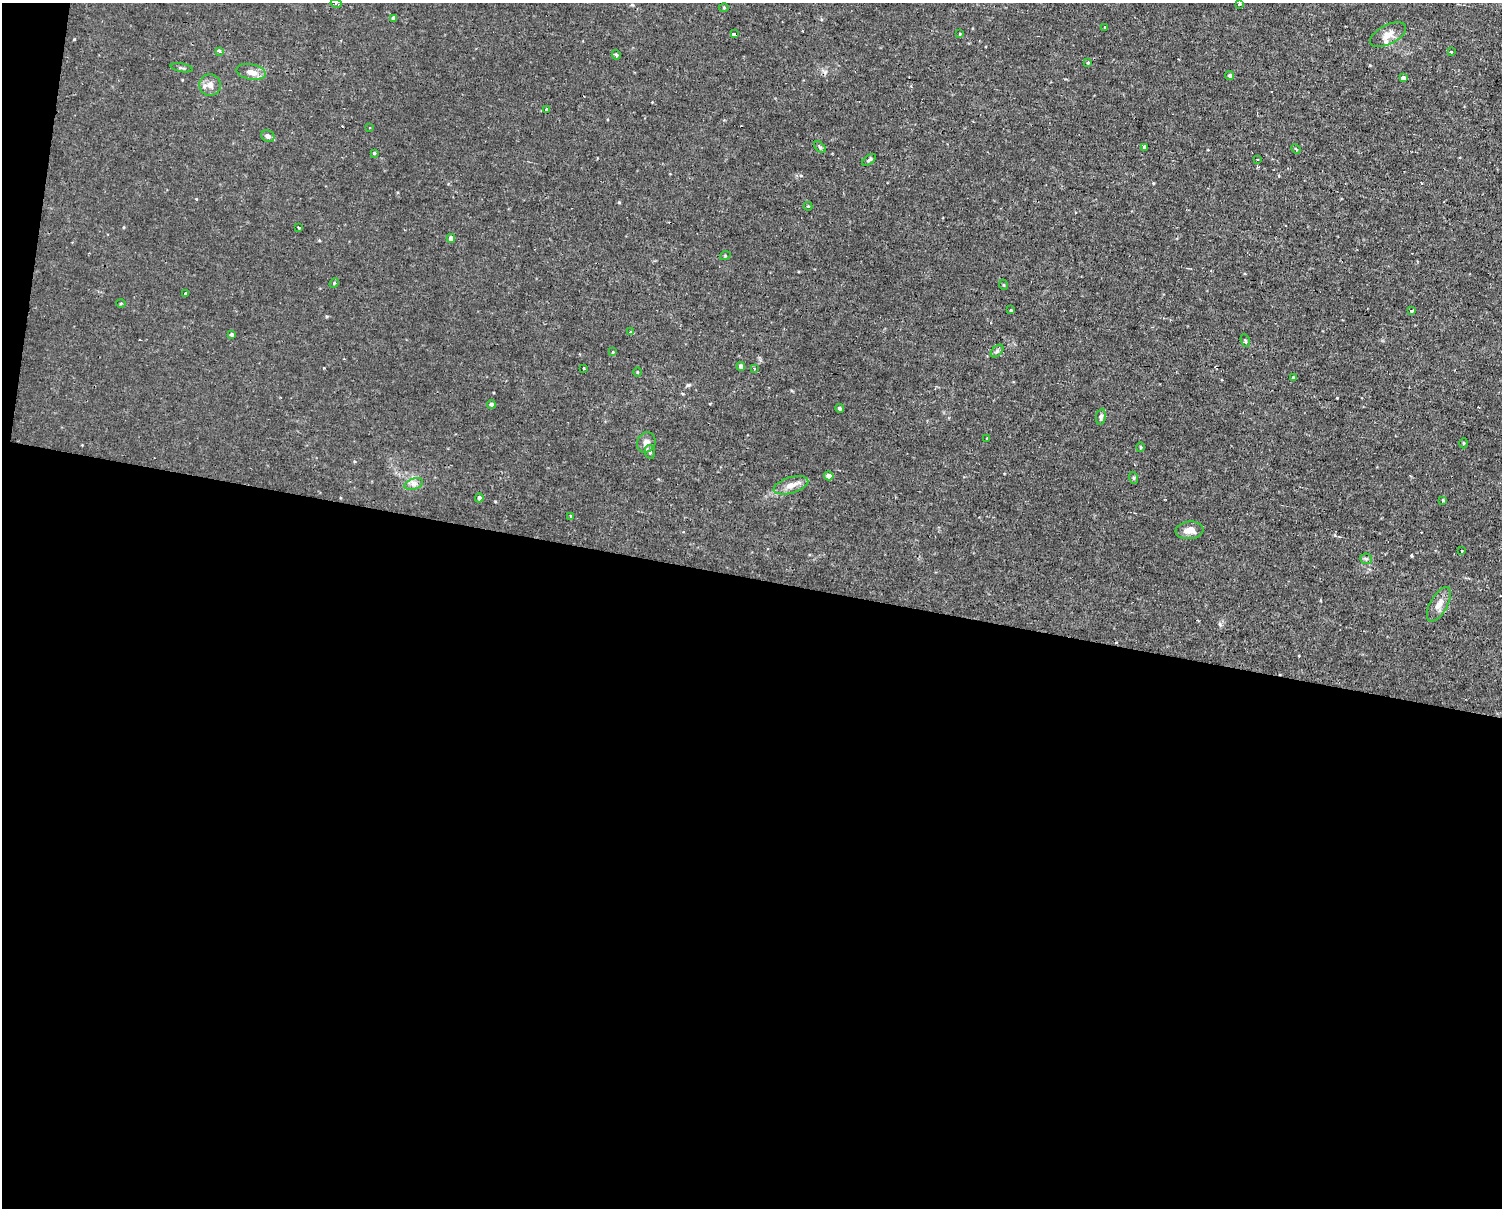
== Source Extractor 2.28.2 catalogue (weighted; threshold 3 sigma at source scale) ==
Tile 10 of 3 x 4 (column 1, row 4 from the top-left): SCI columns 140-1639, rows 182-1387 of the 4978 x 5004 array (HDU 1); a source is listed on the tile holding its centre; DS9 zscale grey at full resolution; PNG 1504 x 1210 px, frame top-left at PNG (2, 3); each listed source drawn as its Kron ellipse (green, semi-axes under 4 px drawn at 4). Shown black and unused: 53% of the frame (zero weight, under 2 of 3 exposures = <1% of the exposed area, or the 3 px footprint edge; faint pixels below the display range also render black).
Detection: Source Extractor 2.28.2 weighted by HDU 2 'WHT'; one run over the whole footprint, this tile lists its part. Background 0.0153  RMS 0.0031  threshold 0.0141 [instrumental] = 3 sigma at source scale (4.5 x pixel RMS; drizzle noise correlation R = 1.50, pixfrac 1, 0.05/0.05 arcsec/px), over >= 5 px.
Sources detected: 75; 9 cosmic-ray / hot-pixel residue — neither listed nor drawn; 1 inside a brighter listed object's ellipse — not listed separately; the other 65 listed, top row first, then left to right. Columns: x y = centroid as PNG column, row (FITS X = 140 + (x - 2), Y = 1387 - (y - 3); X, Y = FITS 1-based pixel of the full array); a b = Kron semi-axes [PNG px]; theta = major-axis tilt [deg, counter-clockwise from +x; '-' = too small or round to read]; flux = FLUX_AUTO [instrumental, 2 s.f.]
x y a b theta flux
336 4 6 3 -15 3.4
1239 4 4 3 - 0.35
724 7 5 3 - 0.3
394 18 4 4 - 1.1
1104 27 3 2 - 0.44
735 34 3 3 - 5.3
960 34 3 3 - 0.35
1388 35 19 9 27 3
220 51 4 3 - 2.3
1451 52 4 4 - 0.28
616 55 5 3 - 0.55
1088 62 3 3 - 0.94
181 68 11 3 -9 0.56
251 72 15 7 -11 3
1230 75 4 4 - 0.68
1403 78 4 4 - 1.6
210 85 11 10 - 2.2
546 110 3 3 - 1.1
369 128 2 2 - 0.25
268 136 7 5 -24 1.2
820 147 7 4 -45 0.49
1145 147 3 3 - 13
1296 149 5 3 - 0.32
374 153 3 3 - 0.39
1258 159 3 2 - 0.34
869 160 8 4 36 0.61
808 206 4 3 - 0.41
298 227 3 3 - 0.74
451 238 4 4 - 1.6
725 256 5 3 - 0.29
334 283 5 4 - 0.38
1004 285 5 3 - 0.3
185 294 3 3 - 0.95
121 303 5 3 - 0.32
1011 310 3 3 - 0.66
1411 311 4 3 - 0.75
631 331 4 3 - 0.42
232 335 4 3 - 0.55
1245 341 6 4 -70 0.42
997 351 7 4 45 0.66
613 352 3 3 - 0.72
741 366 4 4 - 1
583 368 3 3 - 0.59
754 368 3 3 - 0.81
637 372 4 3 - 0.25
1293 378 4 3 - 0.38
491 404 4 4 - 1.2
839 408 4 4 - 0.6
1101 417 8 5 81 0.75
987 439 3 3 - 0.33
646 442 10 9 - 1.9
1463 443 5 3 - 0.32
1141 447 5 3 - 0.36
650 452 7 5 -80 0.73
829 476 4 4 - 1.6
1134 478 6 4 -71 0.43
414 484 10 5 18 1.2
791 485 18 8 17 3
479 498 4 4 - 0.95
1443 500 4 3 - 0.36
571 516 3 3 - 0.64
1189 530 14 9 5 2.9
1462 551 3 2 - 0.43
1366 559 6 5 - 0.58
1439 604 19 8 61 2.9
Overlapping masked pixels (flux is a lower limit): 1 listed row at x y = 735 34
Isophote crosses this tile's border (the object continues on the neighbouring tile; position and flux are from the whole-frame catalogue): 2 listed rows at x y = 336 4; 1239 4
Unlisted compact peaks at least as high as the median listed source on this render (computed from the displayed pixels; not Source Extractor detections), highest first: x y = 688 385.